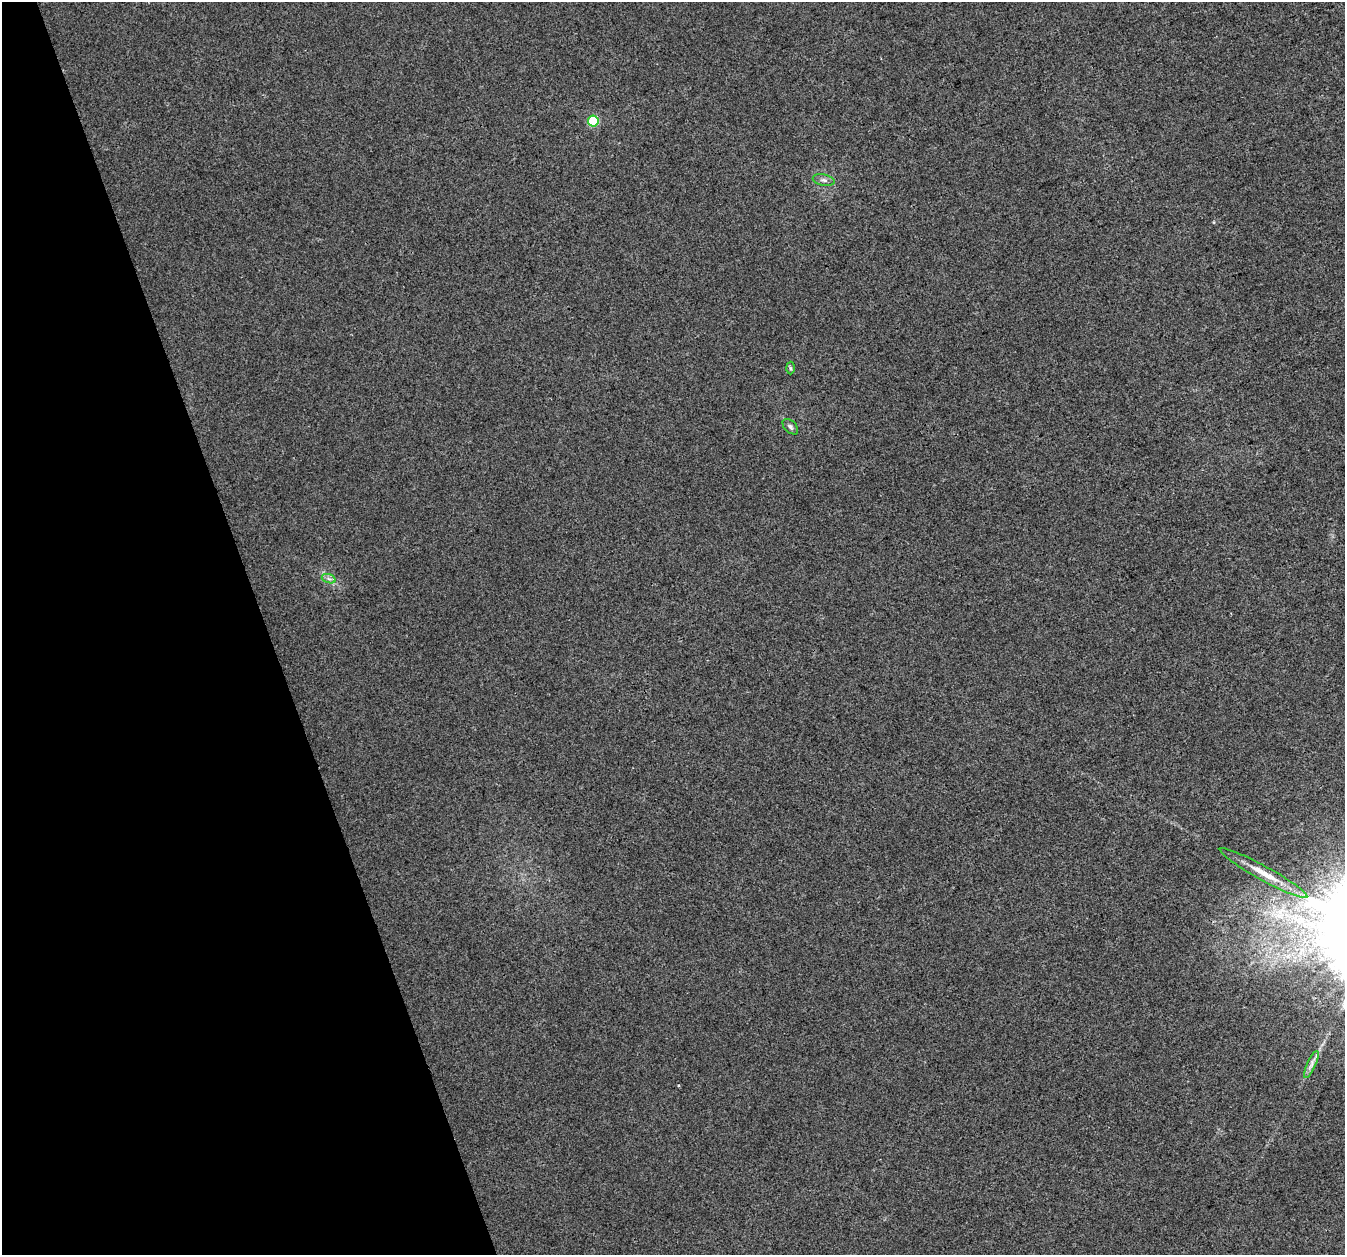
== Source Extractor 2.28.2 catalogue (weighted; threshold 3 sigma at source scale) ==
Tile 5 of 4 x 4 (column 1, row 2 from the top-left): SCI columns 3-1345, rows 2626-3878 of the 5373 x 5196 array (HDU 1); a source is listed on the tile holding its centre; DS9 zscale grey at full resolution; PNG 1347 x 1257 px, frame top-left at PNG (2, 2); each listed source drawn as its Kron ellipse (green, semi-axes under 4 px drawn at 4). Shown black and unused: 20% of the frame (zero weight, under 3 of 4 exposures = <1% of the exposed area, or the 3 px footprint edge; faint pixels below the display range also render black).
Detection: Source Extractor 2.28.2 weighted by HDU 2 'WHT'; one run over the whole footprint, this tile lists its part. Background 0.00625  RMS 0.0038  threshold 0.017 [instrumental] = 3 sigma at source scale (4.5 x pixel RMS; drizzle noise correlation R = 1.50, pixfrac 1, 0.0396/0.0396 arcsec/px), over >= 5 px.
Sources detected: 7; all 7 listed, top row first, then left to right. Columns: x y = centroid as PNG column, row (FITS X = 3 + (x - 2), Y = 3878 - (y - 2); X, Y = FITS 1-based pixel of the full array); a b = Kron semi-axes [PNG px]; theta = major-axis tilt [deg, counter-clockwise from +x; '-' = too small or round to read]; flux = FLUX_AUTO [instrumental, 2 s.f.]
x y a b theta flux
593 121 5 5 - 23
824 180 11 5 -10 1.2
790 368 6 4 -88 0.56
790 427 9 5 -45 1
329 579 7 4 -19 0.97
1264 873 50 7 -29 7.6
1311 1065 15 4 65 1.7